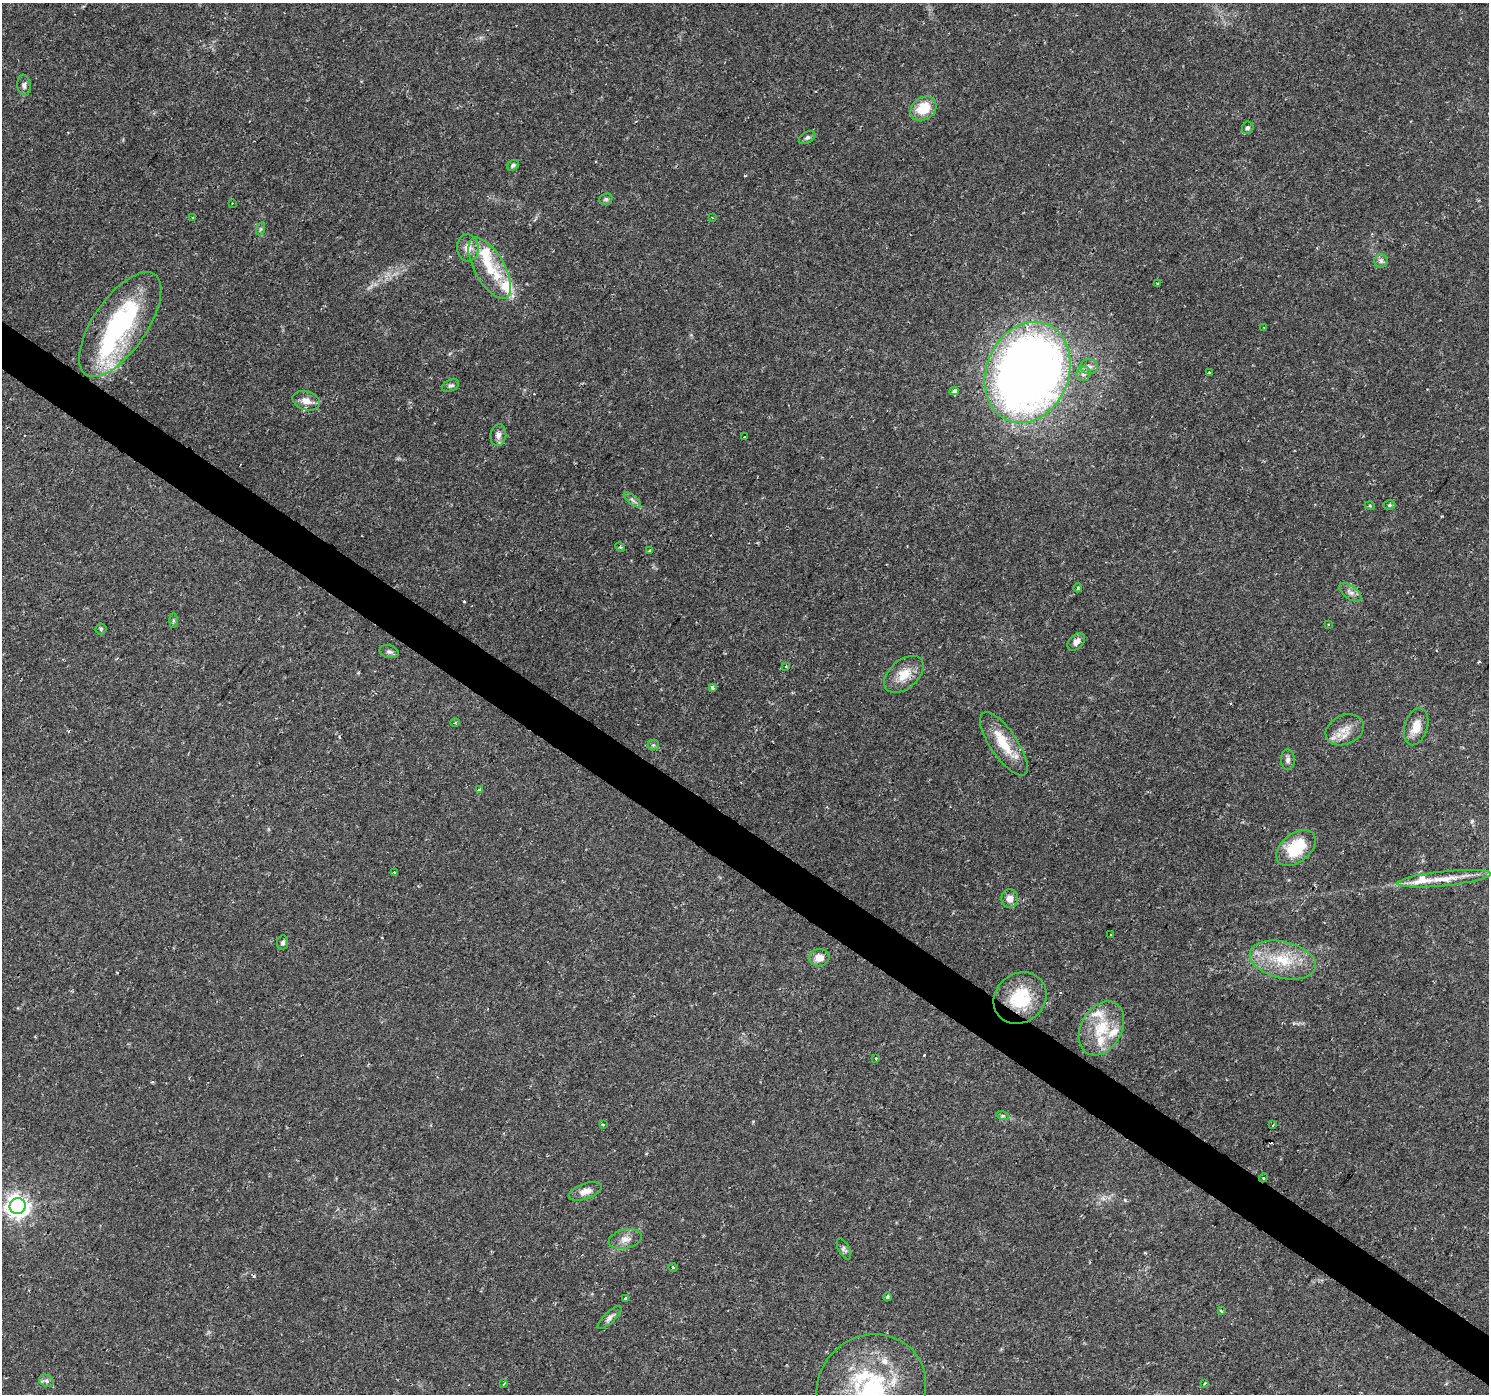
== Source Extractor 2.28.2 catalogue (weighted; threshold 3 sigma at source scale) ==
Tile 6 of 4 x 4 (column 2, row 2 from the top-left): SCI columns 1488-2974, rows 2967-4358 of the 5953 x 5998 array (HDU 1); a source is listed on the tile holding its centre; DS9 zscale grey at full resolution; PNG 1491 x 1396 px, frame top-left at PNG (2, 3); each listed source drawn as its Kron ellipse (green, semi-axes under 4 px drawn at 4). Shown black and unused: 3% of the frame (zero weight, under 2 of 3 exposures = <1% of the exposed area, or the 3 px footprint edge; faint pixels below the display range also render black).
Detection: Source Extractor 2.28.2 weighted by HDU 2 'WHT'; one run over the whole footprint, this tile lists its part. Background 0.0415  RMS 0.0033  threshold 0.015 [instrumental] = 3 sigma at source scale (4.5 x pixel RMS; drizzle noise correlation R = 1.50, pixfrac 1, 0.0396/0.0396 arcsec/px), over >= 5 px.
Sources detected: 90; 1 inside a brighter object's white glare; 6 cosmic-ray / hot-pixel residue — neither listed nor drawn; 8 inside a brighter listed object's ellipse — not listed separately; the other 75 listed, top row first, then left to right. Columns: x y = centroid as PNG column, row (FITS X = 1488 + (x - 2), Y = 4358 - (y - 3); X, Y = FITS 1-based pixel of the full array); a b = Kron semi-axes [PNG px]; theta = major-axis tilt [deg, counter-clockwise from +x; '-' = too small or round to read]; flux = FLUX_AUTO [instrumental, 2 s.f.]
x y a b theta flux
24 85 10 6 -82 1.2
923 109 14 11 37 9.3
1248 128 6 5 - 0.77
807 138 9 5 29 0.84
513 165 6 5 - 0.8
606 199 7 5 24 0.58
232 203 2 2 - 0.26
712 217 4 3 - 0.28
193 218 3 2 - 0.29
260 229 7 4 71 0.49
468 248 13 11 -83 3.2
1381 261 7 6 - 0.99
490 268 34 15 -60 13
1157 284 3 2 - 0.32
120 324 61 27 55 52
1264 328 4 2 - 0.25
1089 367 9 7 0 1.4
1028 372 52 41 68 340
1209 372 4 3 - 0.39
1084 374 7 7 - 1.4
451 385 9 5 26 0.84
954 391 4 4 - 1.3
306 401 14 9 -16 2.8
498 435 11 8 81 1.9
745 437 3 3 - 1.6
632 500 11 3 -40 0.84
1389 505 6 5 - 0.52
1370 506 5 3 - 0.3
620 547 5 4 - 0.4
649 550 3 2 - 0.38
1078 588 4 3 - 0.43
1350 592 13 6 -38 1.6
173 620 7 4 90 0.52
1328 625 3 2 - 0.54
101 629 5 5 - 0.56
1076 642 10 7 45 1.8
389 652 10 6 -14 1.1
786 666 4 4 - 0.3
904 674 23 14 41 6.1
713 688 3 3 - 1.7
455 723 5 3 - 0.31
1416 727 19 11 72 5
1345 730 20 14 24 5
1004 744 37 13 -56 10
653 745 5 5 - 0.56
1288 760 10 7 -90 1.2
479 790 3 3 - 3.3
1296 848 22 14 39 14
395 873 3 3 - 1.9
1444 879 47 7 6 6.5
1010 899 9 8 - 2.5
1111 934 3 2 - 0.44
283 943 7 5 82 0.89
819 958 10 8 8 3.3
1283 960 33 18 -13 14
1020 998 28 24 39 16
1101 1028 29 20 61 13
876 1058 3 3 - 0.56
1003 1116 6 4 -18 0.48
603 1125 3 3 - 0.39
1273 1125 3 2 - 0.33
1263 1178 4 3 - 0.34
585 1191 17 7 20 2.9
18 1206 8 8 - 250
625 1239 17 9 13 2.7
844 1249 11 5 -62 0.95
673 1267 5 3 - 0.31
887 1297 4 4 - 0.62
626 1298 3 3 - 1.1
1221 1311 3 3 - 1.3
610 1318 15 5 44 1.4
46 1381 8 6 -22 0.96
504 1383 4 2 - 0.46
1205 1383 4 3 - 0.35
871 1387 56 52 32 52
Overlapping masked pixels (flux is a lower limit): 1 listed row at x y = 1263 1178
Isophote crosses this tile's border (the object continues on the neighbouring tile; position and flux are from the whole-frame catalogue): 1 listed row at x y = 871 1387
Unlisted compact peaks at least as high as the median listed source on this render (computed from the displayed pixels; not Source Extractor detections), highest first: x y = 1125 1200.